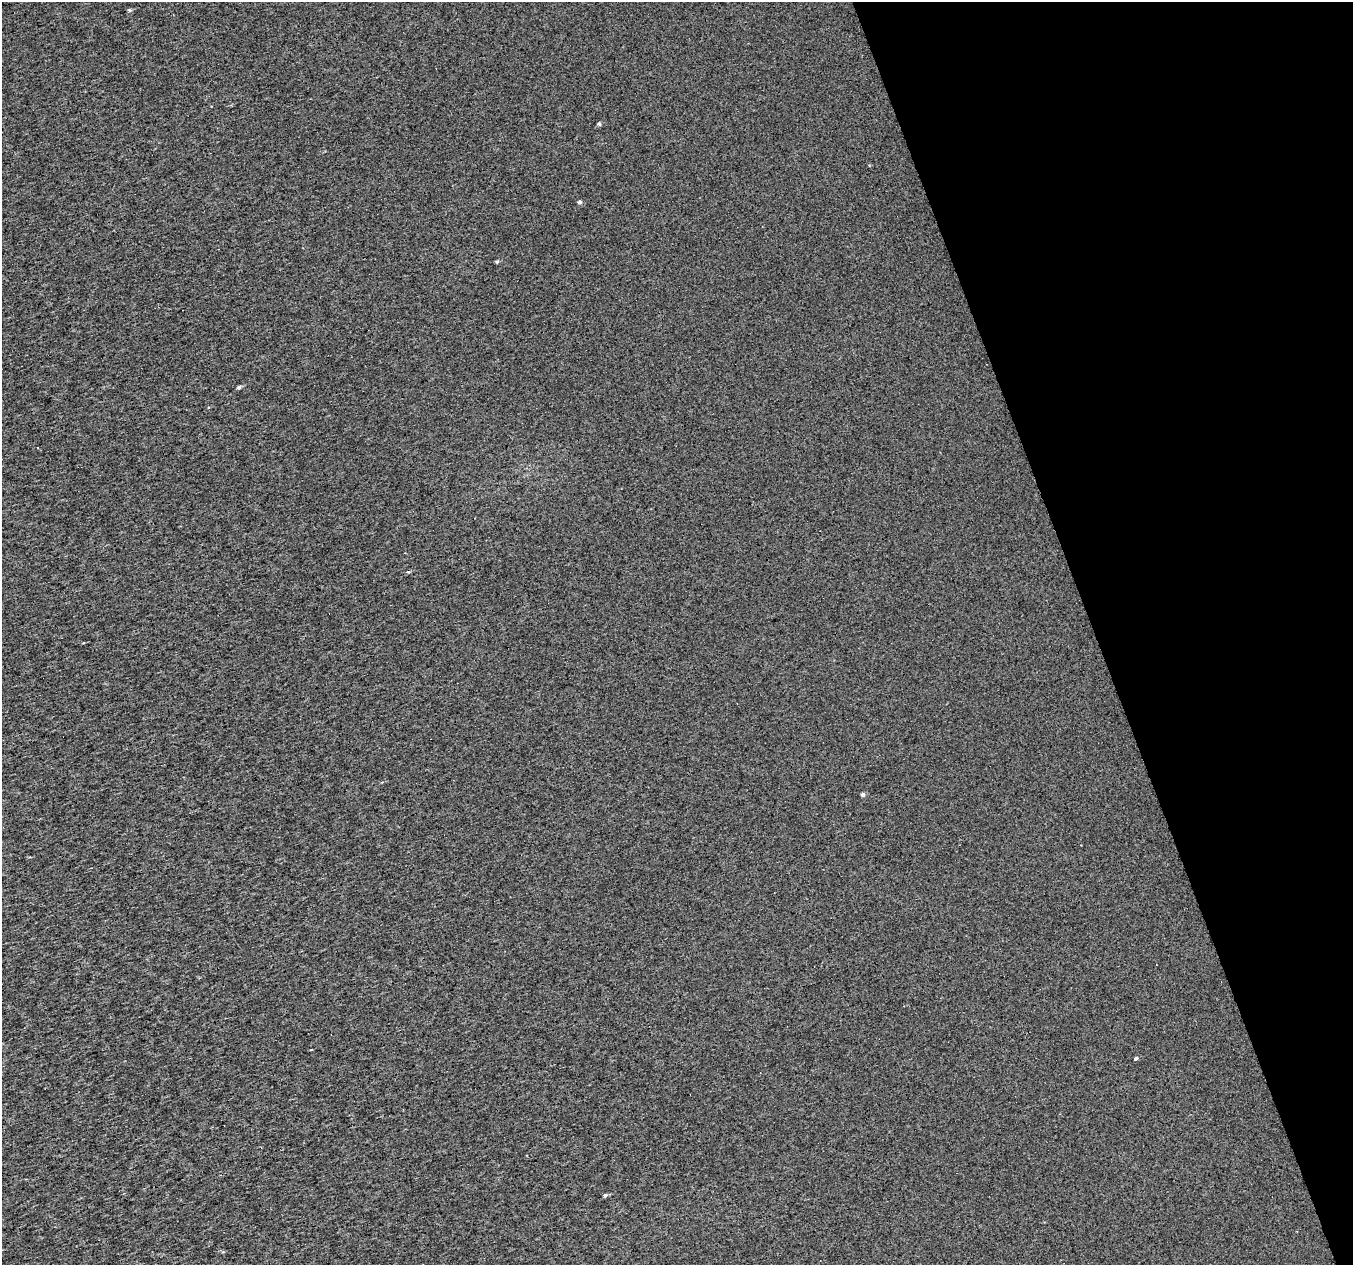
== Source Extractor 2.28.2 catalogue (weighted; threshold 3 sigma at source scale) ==
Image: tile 12 of 4 x 4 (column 4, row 3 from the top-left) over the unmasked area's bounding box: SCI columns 4055-5405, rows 1326-2588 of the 5405 x 5232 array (HDU 1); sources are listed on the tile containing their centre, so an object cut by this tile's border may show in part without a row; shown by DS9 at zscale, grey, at full resolution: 1 PNG px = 1 image px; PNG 1355 x 1267 px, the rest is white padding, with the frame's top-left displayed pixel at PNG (2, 2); no overlay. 19% of this frame is shown black and not used: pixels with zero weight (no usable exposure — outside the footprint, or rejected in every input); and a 3 px margin inside the footprint's outer edge (the drizzle kernel's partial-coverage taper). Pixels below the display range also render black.
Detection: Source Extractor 2.28.2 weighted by HDU 2 'WHT'; one run over the whole footprint, this tile lists its part. Background 0.00189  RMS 0.019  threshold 0.0866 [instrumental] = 3 sigma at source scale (4.5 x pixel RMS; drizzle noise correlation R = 1.50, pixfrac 1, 0.0396/0.0396 arcsec/px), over >= 5 px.
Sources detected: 9; all 9 listed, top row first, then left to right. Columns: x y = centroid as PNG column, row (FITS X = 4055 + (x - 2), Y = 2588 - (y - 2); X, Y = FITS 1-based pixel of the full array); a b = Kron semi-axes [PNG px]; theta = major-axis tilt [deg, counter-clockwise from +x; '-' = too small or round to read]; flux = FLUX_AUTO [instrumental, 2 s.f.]
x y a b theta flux
130 10 5 4 - 2.7
599 124 5 4 - 3
580 202 4 4 - 4
497 261 4 3 - 2.7
239 387 4 4 - 3.5
408 572 5 4 - 2.1
863 794 5 4 - 4.4
1135 1059 4 3 - 49
605 1195 5 4 - 3.6